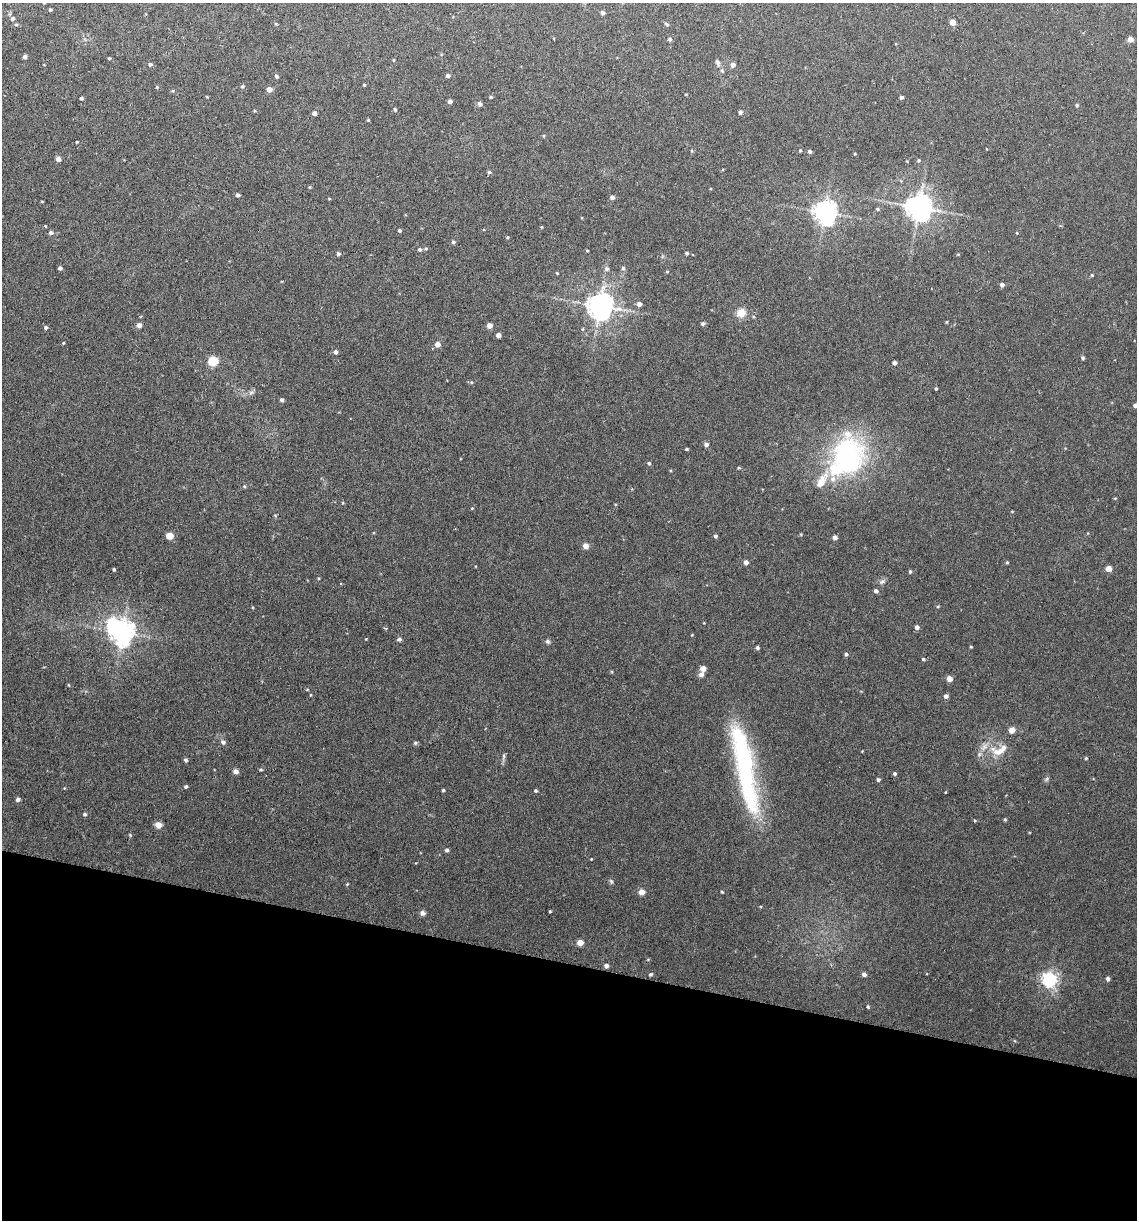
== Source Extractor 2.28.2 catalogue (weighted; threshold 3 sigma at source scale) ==
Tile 15 of 4 x 4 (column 3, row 4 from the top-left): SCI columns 2446-3580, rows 13-1230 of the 5008 x 4899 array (HDU 1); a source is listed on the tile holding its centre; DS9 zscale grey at full resolution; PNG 1139 x 1222 px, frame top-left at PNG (2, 3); no overlay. Shown black and unused: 21% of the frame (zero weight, under 3 of 6 exposures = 3% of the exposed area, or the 3 px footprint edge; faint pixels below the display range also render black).
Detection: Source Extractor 2.28.2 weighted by HDU 2 'WHT'; one run over the whole footprint, this tile lists its part. Background 0.0299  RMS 0.0032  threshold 0.0133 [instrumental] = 3 sigma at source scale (4.09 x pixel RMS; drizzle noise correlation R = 1.36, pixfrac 0.8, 0.05/0.05 arcsec/px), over >= 5 px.
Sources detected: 159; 2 inside a brighter object's white glare — not listed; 3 inside a brighter listed object's ellipse — not listed separately; the other 154 listed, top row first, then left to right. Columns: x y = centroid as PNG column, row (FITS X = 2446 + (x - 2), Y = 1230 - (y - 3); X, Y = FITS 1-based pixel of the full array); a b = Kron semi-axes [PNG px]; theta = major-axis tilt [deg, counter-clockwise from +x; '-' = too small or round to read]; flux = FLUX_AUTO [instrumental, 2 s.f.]
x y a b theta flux
50 10 3 3 - 0.49
602 13 5 4 - 0.71
12 18 5 5 - 0.69
952 22 4 4 - 3.3
276 24 4 3 - 0.28
667 24 7 4 -43 0.47
16 25 5 3 - 0.36
670 39 5 4 - 0.59
1130 39 5 4 - 1.9
25 57 4 4 - 0.84
109 58 3 3 - 0.32
393 60 4 3 - 0.23
718 63 9 6 -59 0.88
150 64 5 5 - 0.59
733 65 4 4 - 1.5
276 76 5 4 - 0.55
448 76 4 4 - 0.73
364 85 4 3 - 0.23
242 86 5 4 - 0.37
157 87 5 4 - 0.31
269 89 4 4 - 2.2
173 91 5 3 - 0.26
686 94 4 2 - 0.19
491 97 4 3 - 0.46
901 97 4 3 - 0.72
81 98 4 4 - 0.48
450 101 4 4 - 0.95
479 104 6 5 - 0.7
1077 105 5 4 - 0.36
395 110 5 4 - 0.43
254 111 4 3 - 0.26
740 112 4 4 - 0.84
314 113 4 4 - 1
368 120 4 4 - 0.26
800 150 4 3 - 0.29
810 151 4 4 - 0.64
855 154 3 3 - 0.24
58 159 5 4 - 1.4
918 160 5 4 - 0.42
489 172 5 4 - 0.5
237 195 4 4 - 0.77
612 197 5 4 - 0.96
329 199 4 3 - 0.24
919 207 8 7 - 350
877 209 4 4 - 0.34
825 212 7 7 - 240
45 226 3 2 - 0.21
399 230 4 4 - 0.46
51 233 5 5 - 0.87
1017 233 4 3 - 0.21
507 237 4 3 - 0.26
453 242 5 5 - 0.51
420 249 5 5 - 0.66
587 250 4 3 - 0.24
687 253 4 4 - 0.5
338 254 5 5 - 0.54
958 255 5 3 - 0.24
60 268 4 3 - 0.72
623 268 6 5 - 0.46
607 269 6 6 - 0.73
557 273 4 3 - 0.22
1092 275 3 3 - 0.31
1002 285 4 4 - 1
639 304 5 4 - 1.3
600 306 8 8 - 340
741 313 7 7 - 4.4
703 323 5 5 - 0.55
139 325 4 4 - 1.8
489 326 4 4 - 2.7
46 327 4 4 - 0.66
498 335 4 4 - 1.4
63 343 4 3 - 0.26
437 344 5 5 - 1.7
335 352 5 4 - 0.89
1083 358 4 4 - 0.5
213 361 5 5 - 15
894 363 4 4 - 0.9
471 382 5 3 - 0.25
936 389 3 3 - 0.32
251 392 7 4 2 0.61
282 400 4 4 - 0.71
1135 405 4 4 - 0.85
706 445 5 5 - 0.89
687 449 3 3 - 0.37
847 457 56 40 64 45
649 463 5 4 - 0.47
739 468 5 3 - 0.29
244 486 4 4 - 0.36
1115 498 5 3 - 0.22
472 508 4 3 - 0.21
275 515 5 4 - 0.31
169 536 5 5 - 4
715 536 5 4 - 0.54
835 538 5 4 - 0.97
585 546 5 5 - 2
746 562 4 4 - 1.4
1007 562 4 3 - 0.31
1109 568 4 4 - 2.7
114 569 3 3 - 0.4
910 571 4 3 - 0.45
882 582 9 6 36 0.83
876 591 5 4 - 0.79
917 627 4 4 - 1.4
122 632 8 7 - 250
366 639 3 3 - 0.19
399 639 5 5 - 0.6
548 642 6 5 - 0.57
971 647 4 3 - 0.25
757 648 4 4 - 0.53
846 654 4 4 - 0.57
923 659 4 4 - 0.38
703 668 5 5 - 1.6
701 674 8 6 45 0.85
949 679 5 4 - 2.2
69 685 5 3 - 0.22
307 690 5 3 - 0.24
946 696 4 4 - 0.99
1012 730 5 5 - 2.5
223 742 8 6 -43 0.82
415 743 6 5 - 0.45
997 752 21 12 -17 4.9
504 756 7 4 -89 0.53
1086 758 4 3 - 0.32
185 760 5 4 - 0.62
261 769 5 3 - 0.3
745 769 99 20 -80 45
235 771 6 5 - 1.3
895 774 4 4 - 0.56
1047 779 7 4 88 0.51
878 780 4 4 - 0.57
186 787 4 4 - 0.52
443 790 3 3 - 0.41
535 791 4 4 - 0.46
945 792 4 2 - 0.18
18 799 5 5 - 0.79
84 814 6 4 -27 0.46
1005 819 4 4 - 0.35
974 820 4 2 - 0.22
158 825 5 4 - 5
130 835 5 4 - 0.27
447 850 5 4 - 0.61
611 881 7 4 -64 0.47
347 884 5 3 - 0.25
642 892 4 4 - 3.5
722 892 3 3 - 0.3
550 911 3 2 - 0.26
422 913 7 6 - 0.89
580 942 4 4 - 4
606 966 5 4 - 1
651 974 5 4 - 0.44
864 974 5 5 - 0.89
1049 979 6 6 - 83
1108 979 5 4 - 0.73
868 1007 5 4 - 0.37
Isophote crosses this tile's border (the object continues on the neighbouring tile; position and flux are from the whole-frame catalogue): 1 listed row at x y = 1135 405